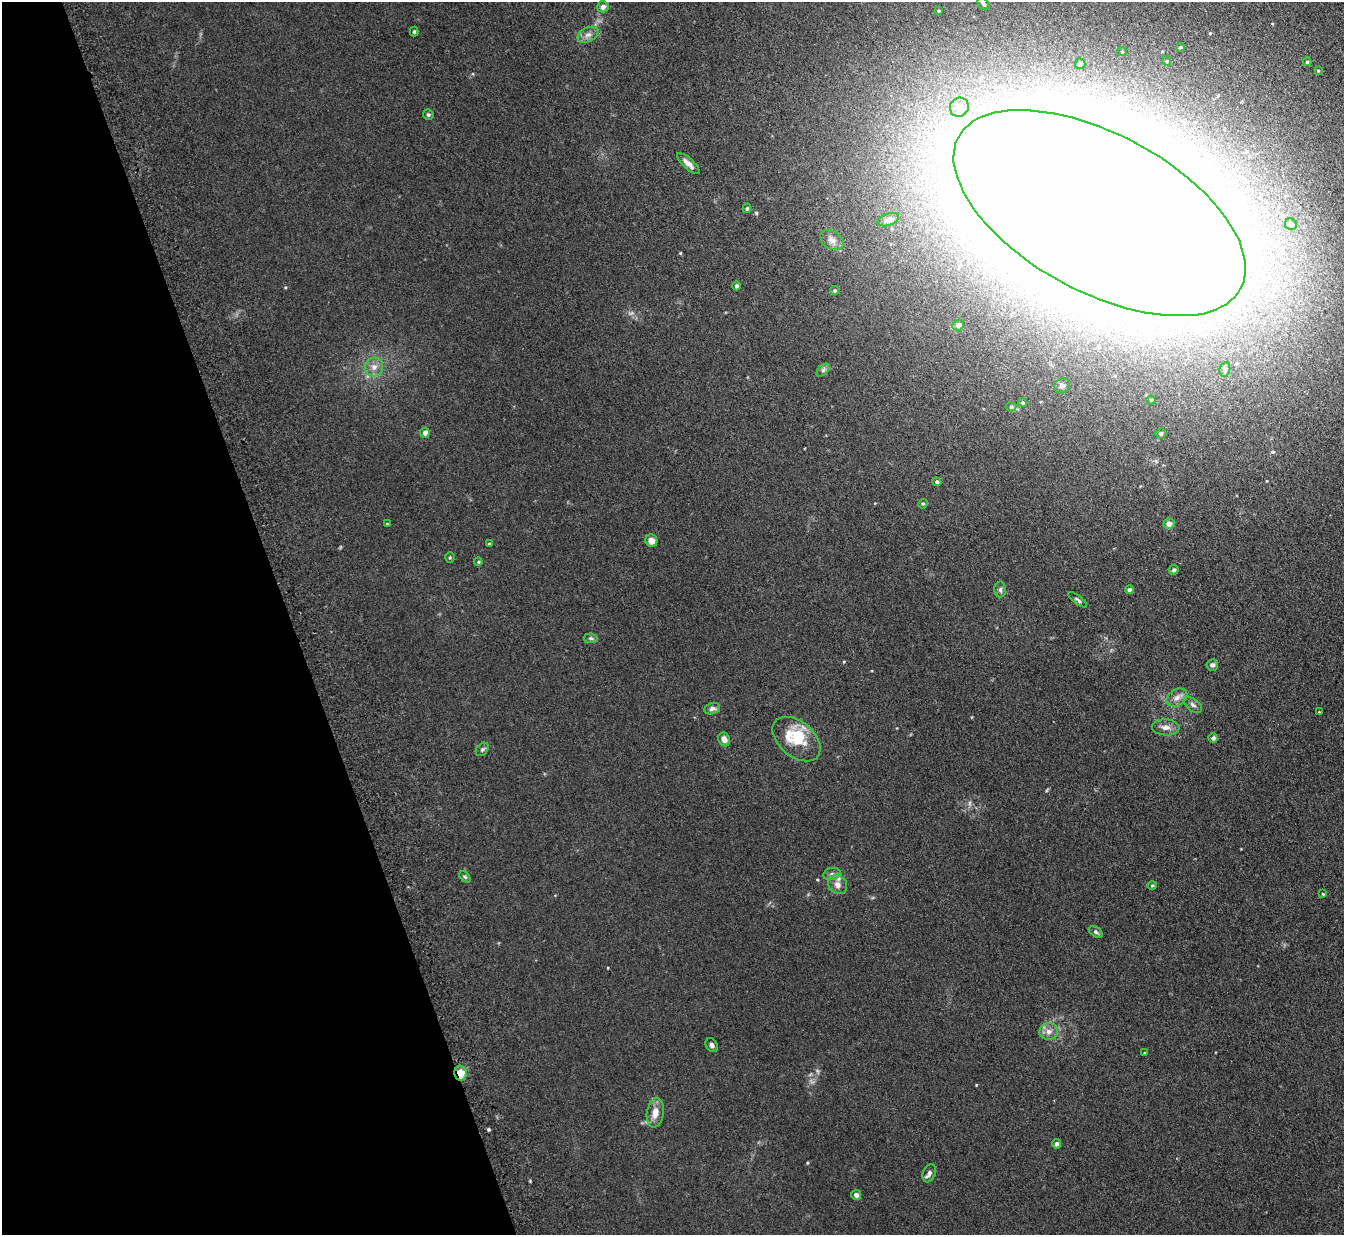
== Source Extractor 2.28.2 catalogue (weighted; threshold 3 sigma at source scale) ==
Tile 5 of 4 x 4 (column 1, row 2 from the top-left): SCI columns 75-1416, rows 2636-3868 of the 5515 x 5398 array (HDU 1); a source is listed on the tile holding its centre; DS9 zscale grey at full resolution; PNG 1346 x 1237 px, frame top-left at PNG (2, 2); each listed source drawn as its Kron ellipse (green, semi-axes under 4 px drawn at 4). Shown black and unused: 21% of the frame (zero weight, under 3 of 5 exposures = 4% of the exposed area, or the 3 px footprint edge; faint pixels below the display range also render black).
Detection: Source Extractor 2.28.2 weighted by HDU 2 'WHT'; one run over the whole footprint, this tile lists its part. Background 0.0415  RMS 0.0047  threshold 0.0211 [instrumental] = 3 sigma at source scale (4.5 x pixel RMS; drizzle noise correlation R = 1.50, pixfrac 1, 0.05/0.05 arcsec/px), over >= 5 px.
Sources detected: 73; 1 too faint to see at this stretch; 2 inside a brighter object's white glare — neither listed nor drawn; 2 inside a brighter listed object's ellipse — not listed separately; the other 68 listed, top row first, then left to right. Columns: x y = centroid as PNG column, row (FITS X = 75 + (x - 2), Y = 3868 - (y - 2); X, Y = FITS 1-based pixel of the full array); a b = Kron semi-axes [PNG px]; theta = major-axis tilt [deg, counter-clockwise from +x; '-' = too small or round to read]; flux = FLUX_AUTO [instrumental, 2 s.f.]
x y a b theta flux
983 4 7 5 -52 0.9
603 7 5 5 - 2
939 11 4 3 - 0.45
414 32 5 4 - 0.63
588 35 11 7 27 2.3
1180 47 4 3 - 0.53
1122 52 5 4 - 0.55
1167 61 5 3 - 0.34
1307 62 4 4 - 0.65
1080 64 5 5 - 2
1318 71 3 3 - 0.42
959 107 10 9 - 4.3
428 115 5 5 - 0.85
688 163 14 5 -43 2.5
747 208 5 4 - 0.69
1100 213 160 79 -28 7600
888 220 11 6 20 1.7
1291 224 6 5 - 1.7
832 240 13 8 -32 2.7
736 286 4 4 - 0.88
835 291 4 4 - 0.63
958 325 6 5 - 2
374 367 9 9 - 3
1225 369 7 5 77 1
823 370 7 4 45 0.98
1062 386 8 7 - 1.5
1151 400 4 4 - 0.61
1023 403 4 4 - 0.6
1011 407 5 5 - 0.63
425 433 5 4 - 1.7
1161 433 5 5 - 1.2
937 482 4 4 - 0.85
923 504 5 4 - 0.63
387 524 3 3 - 0.36
1169 524 5 5 - 2.8
651 541 6 6 - 2.9
489 544 4 3 - 0.42
450 557 5 4 - 0.55
478 562 4 4 - 0.43
1174 570 5 5 - 0.83
1000 590 8 6 89 1.2
1129 590 4 4 - 1.4
1078 600 11 4 -37 0.98
591 638 7 5 -7 0.82
1212 665 6 6 - 1.2
1177 698 11 8 33 2.6
1193 705 10 6 -37 1.4
712 709 8 5 13 1.5
1319 712 3 3 - 0.31
1166 727 14 8 -3 2.8
1213 738 4 4 - 1.2
724 739 7 5 -66 2.6
796 739 28 17 -40 18
482 749 7 5 48 0.95
832 874 9 6 11 1.4
465 877 6 4 -45 0.7
838 885 10 8 -42 2.5
1152 885 4 4 - 0.51
1323 894 3 3 - 0.36
1096 932 8 4 -33 0.97
1049 1031 9 8 - 2.8
712 1045 7 5 -58 1.2
1145 1053 4 3 - 0.37
461 1073 8 6 -78 6.5
655 1113 15 8 82 4.7
1057 1144 5 4 - 1.4
929 1173 9 6 67 1.4
856 1195 5 5 - 1.5
Overlapping masked pixels (flux is a lower limit): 1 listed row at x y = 461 1073
Isophote crosses this tile's border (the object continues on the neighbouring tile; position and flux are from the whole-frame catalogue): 1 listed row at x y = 1100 213
Unlisted compact peaks at least as high as the median listed source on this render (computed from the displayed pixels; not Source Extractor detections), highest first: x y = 489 1129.